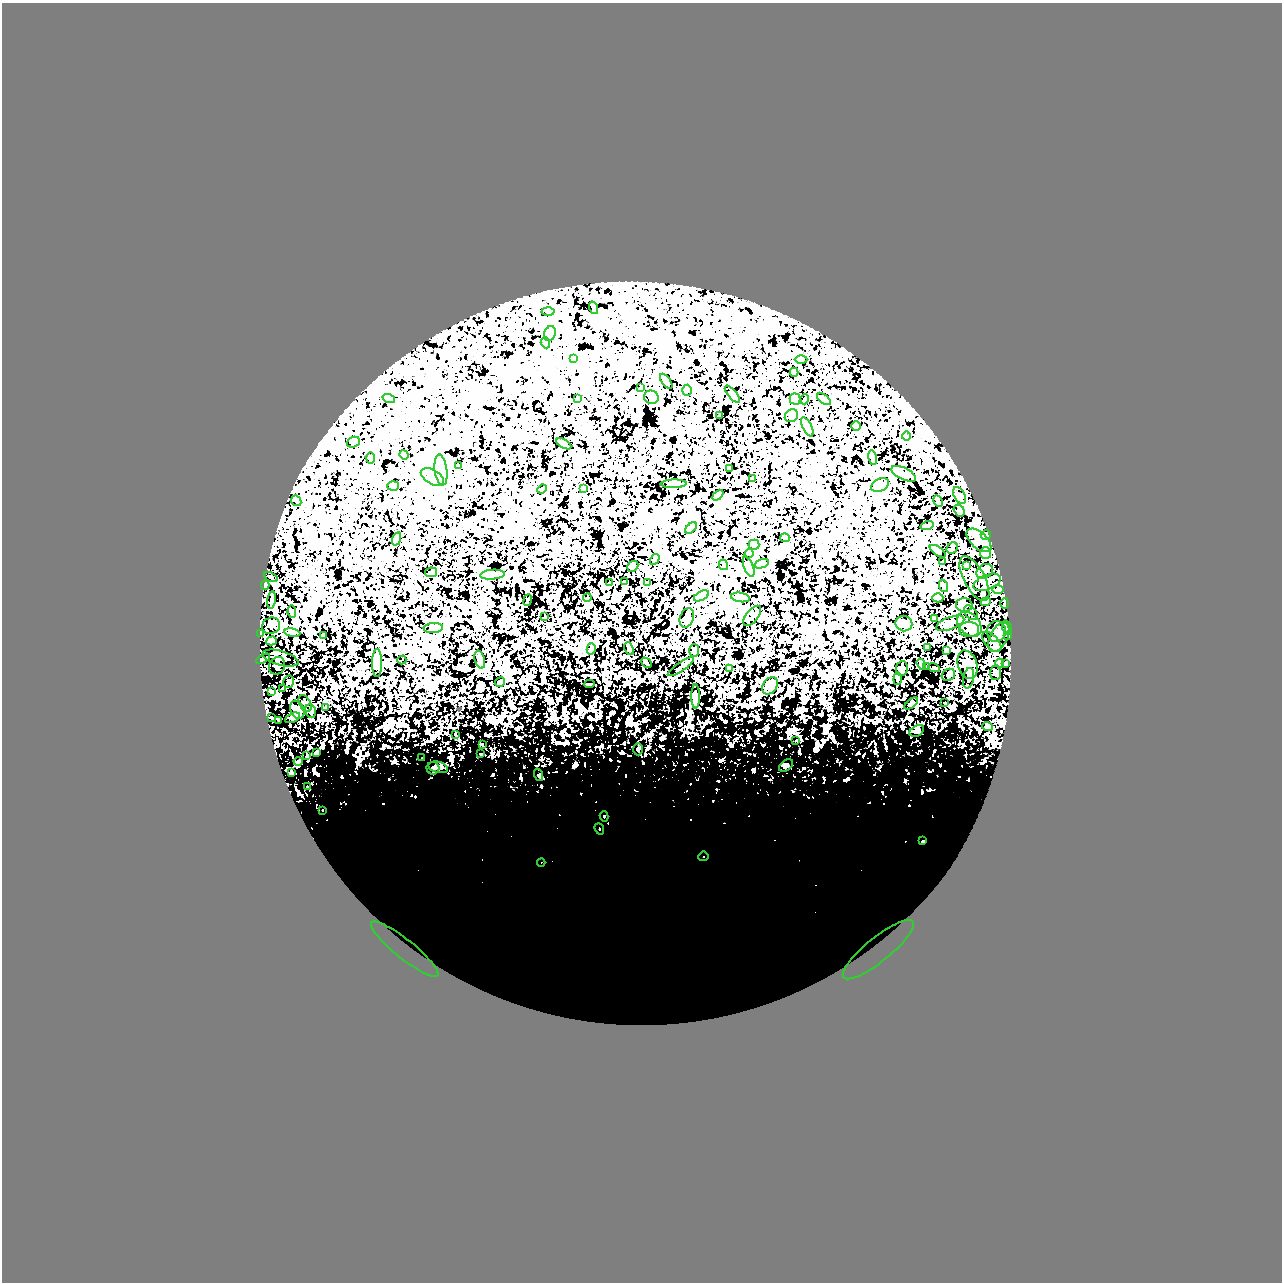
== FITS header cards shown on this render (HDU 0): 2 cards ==
NAXIS1  =                 1280
NAXIS2  =                 1280

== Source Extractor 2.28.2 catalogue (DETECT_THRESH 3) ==
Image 1280 x 1280 px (HDU 0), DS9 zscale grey, 1 PNG px = 1 image px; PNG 1284 x 1284 px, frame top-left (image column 1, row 1280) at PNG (2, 3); each listed source drawn as its Kron ellipse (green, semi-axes under 4 px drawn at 4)
Background 0.945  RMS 0.057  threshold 0.172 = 3 sigma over >= 5 px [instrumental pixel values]
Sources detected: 171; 2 with non-positive FLUX_AUTO (blend fragments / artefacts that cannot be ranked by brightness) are neither listed nor drawn; the other 169 listed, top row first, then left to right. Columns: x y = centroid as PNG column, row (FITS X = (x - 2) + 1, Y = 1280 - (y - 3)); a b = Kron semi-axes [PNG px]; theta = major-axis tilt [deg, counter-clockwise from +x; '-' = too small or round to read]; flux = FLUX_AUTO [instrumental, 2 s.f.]
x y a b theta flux
594 308 6 4 -70 5.1
548 311 6 4 -2 6.2
550 334 7 5 71 9.1
546 343 5 3 - 4.3
574 359 4 3 - 3.6
801 360 6 4 0 5.9
794 372 4 3 - 5.6
666 381 9 4 -54 5.3
640 387 3 2 - 3
687 390 5 5 - 7.3
732 394 10 4 -50 8.3
651 397 7 6 - 9.1
389 399 6 4 -18 6.5
578 399 3 2 - 3.5
795 399 5 5 - 6.5
805 399 5 3 - 2.9
824 399 8 4 -36 5.9
720 415 3 2 - 4
791 416 7 6 - 8.1
856 426 5 5 - 4.4
807 427 10 4 -63 8.4
907 436 5 3 - 3.6
353 442 7 5 20 6.9
564 444 8 3 -30 4.9
404 455 5 4 - 4
371 458 6 4 -89 4.2
872 458 7 3 -80 5.1
458 466 3 3 - 3.6
730 469 3 3 - 4.7
441 470 15 6 -83 24
904 474 13 6 -25 14
432 477 13 7 -30 19
752 479 3 2 - 3.3
674 484 13 3 2 7.2
880 485 9 6 28 14
393 486 6 5 - 5.8
584 488 3 2 - 2.2
542 489 5 3 - 3.7
718 495 6 4 44 5
960 495 9 5 -59 11
296 501 6 4 -45 6.3
938 501 6 2 -62 5.6
959 510 6 5 - 5.7
927 526 7 4 18 6.5
691 528 7 4 44 6.2
986 535 5 5 - 5.8
785 538 5 4 - 4.5
396 539 7 4 71 5.5
979 540 15 8 -42 33
754 545 5 5 - 5.8
952 548 6 5 - 6.2
938 551 9 3 -34 5.9
986 553 6 5 - 8.3
749 554 5 3 - 5.1
655 559 6 4 58 6
943 561 3 2 - 3.9
762 564 7 4 19 5.5
723 565 5 4 - 5.8
966 565 3 2 - 4.3
633 566 6 4 43 4.9
749 567 11 4 -69 8.9
985 571 9 6 30 18
431 572 6 5 - 9.3
492 575 12 5 5 13
271 577 7 4 -27 7.3
974 579 25 10 -62 42
624 581 3 2 - 3
647 582 4 2 - 2.3
987 582 14 7 22 27
610 583 4 2 - 3
265 585 4 4 - 13
944 586 6 4 -70 5.3
998 589 6 4 -1 5.8
701 596 8 4 28 6.4
740 597 9 4 -9 9.9
587 598 4 3 - 3.8
938 598 5 4 - 5
271 600 9 4 81 7.5
528 600 6 2 68 5.4
986 602 5 4 - 5.2
1005 603 5 3 - 3.6
964 605 8 7 - 16
292 612 6 4 -82 5.2
971 613 8 5 -48 9.3
752 616 12 6 51 10
545 617 3 2 - 2.3
687 618 10 6 69 12
934 618 3 3 - 3.2
950 623 15 6 20 15
904 624 8 7 - 12
969 624 14 10 -48 36
271 626 9 8 - 12
1007 627 7 4 -66 6.3
433 628 9 5 5 8.8
969 630 10 7 -4 18
996 631 10 9 - 23
261 633 3 3 - 4
292 633 8 4 -9 6
1007 635 4 3 - 3.9
323 636 3 2 - 4.1
999 637 16 8 64 28
271 641 5 4 - 8.4
992 642 12 6 -49 12
927 648 3 2 - 5
591 649 6 4 75 5.2
629 649 7 4 -66 5.5
694 650 6 5 - 5.9
947 650 4 3 - 5.7
280 658 18 7 -16 18
263 659 7 3 29 7.6
402 660 4 2 - 2.4
480 660 9 5 -75 10
377 663 14 5 90 12
646 663 6 3 -46 4
999 663 4 4 - 6.6
921 664 6 3 -56 6.5
1006 664 4 2 - 4.5
967 665 14 9 -72 26
277 666 9 7 62 10
681 667 15 3 34 7.3
926 667 3 2 - 4.4
730 668 3 2 - 3
934 668 6 3 -18 3.7
902 669 7 6 - 8.4
995 673 7 5 88 9.7
948 675 7 5 31 8.4
969 678 10 5 79 10
898 679 6 4 84 7.3
289 682 6 5 - 5
500 682 5 4 - 11
589 684 5 2 - 5.1
770 686 9 7 54 13
283 689 4 3 - 2.8
271 692 4 3 - 23
696 696 12 4 -90 8.4
305 703 9 5 -62 7.9
911 703 8 4 39 5.9
944 703 3 3 - 6.1
325 708 3 3 - 6.7
297 710 9 6 -67 17
311 711 7 5 -76 6.2
271 717 3 2 - 2.5
292 718 8 4 26 6.5
279 720 4 3 - 5.3
987 727 5 4 - 5.4
917 731 8 5 31 11
455 734 3 2 - 2.9
796 740 3 3 - 3.7
482 745 3 3 - 4.7
638 749 6 5 - 5.4
316 752 3 3 - 3.5
480 753 3 2 - 3.6
307 756 3 2 - 3.8
422 758 2 2 - 2.3
298 762 4 3 - 3.6
786 765 8 5 37 7.2
438 767 10 5 -14 12
433 768 6 6 - 8
291 773 3 2 - 3.2
539 775 6 4 -71 5.6
308 787 3 2 - 3.4
322 810 2 2 - 2.9
604 816 5 4 - 5.9
599 829 6 4 -69 5.1
923 841 4 3 - 23
703 856 5 4 - 6.2
541 862 4 3 - 5.2
405 949 42 9 -39 61
878 950 44 12 39 58
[2 non-positive-flux detections neither listed nor drawn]